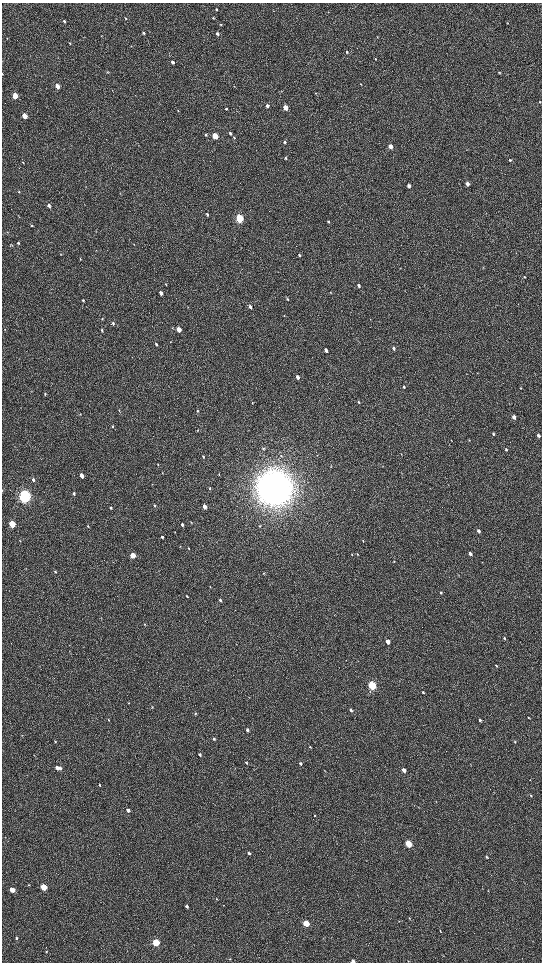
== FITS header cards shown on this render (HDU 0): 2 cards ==
NAXIS1  =                 1080 / length of data axis 1
NAXIS2  =                 1920 / length of data axis 2

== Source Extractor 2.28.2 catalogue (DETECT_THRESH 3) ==
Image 1080 x 1920 px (HDU 0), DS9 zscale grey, zoomed out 1/2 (1 PNG px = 2 x 2 image px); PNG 544 x 964 px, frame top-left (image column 1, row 1919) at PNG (2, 3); no overlay
Background 532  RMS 39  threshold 117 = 3 sigma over >= 5 px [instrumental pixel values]
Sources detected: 181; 5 cannot appear on this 1/2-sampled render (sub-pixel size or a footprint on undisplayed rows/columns) and are not listed; the other 176 listed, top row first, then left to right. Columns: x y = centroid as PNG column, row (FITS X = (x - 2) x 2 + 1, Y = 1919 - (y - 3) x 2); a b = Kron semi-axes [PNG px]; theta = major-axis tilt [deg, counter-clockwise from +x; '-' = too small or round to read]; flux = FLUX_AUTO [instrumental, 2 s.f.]
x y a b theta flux
216 9 3 3 - 8.2e+03
125 18 4 3 - 7.3e+03
213 18 3 3 - 7.1e+03
64 21 4 3 - 8.3e+03
507 23 3 3 - 5.2e+03
221 24 3 2 - 5.9e+03
143 33 4 3 - 1.1e+04
217 34 4 3 - 2.1e+04
101 36 2 2 - 2.2e+03
377 37 3 2 - 3.5e+03
7 38 3 2 - 3.6e+03
70 43 3 3 - 7.7e+03
131 46 3 3 - 4.2e+03
347 52 4 3 - 1.0e+04
375 59 3 3 - 5.9e+03
173 62 3 3 - 3.2e+04
107 72 3 3 - 5.3e+03
499 72 3 3 - 6.4e+03
2 74 3 2 - 3.1e+03
361 84 3 2 - 6.7e+03
57 86 3 3 - 1.1e+05
234 86 3 2 - 3.4e+03
316 93 3 2 - 2.8e+03
15 96 4 3 - 1.5e+05
539 102 3 2 - 4.4e+03
267 106 3 3 - 2.6e+04
285 107 3 3 - 1.2e+05
226 109 3 3 - 9.2e+03
178 111 3 2 - 3.5e+03
24 116 4 3 - 1.6e+05
230 133 4 3 - 1.4e+04
206 135 4 3 - 1.1e+04
215 136 4 3 - 2.4e+05
234 137 4 3 - 7.1e+03
284 142 4 3 - 1.2e+04
390 146 3 3 - 9.5e+04
285 158 4 3 - 9.6e+03
510 160 4 3 - 1.1e+04
23 162 3 2 - 4.0e+03
467 184 3 3 - 5.4e+04
409 186 3 3 - 3.1e+04
19 192 3 3 - 6.0e+03
49 205 4 3 - 1.8e+04
207 214 4 3 - 9.0e+03
18 216 3 2 - 3.2e+03
239 218 4 3 - 8.0e+05
328 222 3 3 - 8.6e+03
32 225 3 3 - 5.6e+03
18 243 4 3 - 9.9e+03
299 255 4 3 - 1.0e+04
80 259 4 2 - 5.2e+03
524 277 3 2 - 5.6e+03
166 284 4 2 - 4.1e+03
359 285 4 3 - 2.5e+04
331 292 4 2 - 4.5e+03
161 293 4 3 - 3.7e+04
287 299 4 3 - 6.7e+03
83 300 3 2 - 8.7e+03
250 307 4 3 - 2.6e+04
284 316 3 2 - 3.9e+03
102 319 3 2 - 4.5e+03
113 323 4 3 - 1.2e+04
173 328 3 3 - 4.9e+03
179 329 4 3 - 1.0e+05
102 330 4 3 - 1.1e+04
156 344 3 2 - 1.1e+04
394 348 4 3 - 1.9e+04
326 350 3 2 - 3.0e+04
298 377 3 2 - 4.5e+04
404 386 4 3 - 1.2e+04
521 388 2 2 - 3.7e+03
45 394 3 2 - 5.7e+03
358 402 4 2 - 5.6e+03
252 403 3 2 - 4.4e+03
119 410 5 3 - 7.5e+03
197 411 4 3 - 9.5e+03
80 414 3 3 - 4.1e+03
514 417 4 3 - 3.7e+04
113 426 4 3 - 6.8e+03
493 434 3 3 - 1.1e+04
538 435 3 3 - 2.3e+04
469 440 4 3 - 5.6e+03
263 449 4 3 - 9.6e+03
506 450 4 3 - 8.7e+03
401 454 3 2 - 3.9e+03
203 457 3 2 - 8.0e+03
158 464 3 2 - 3.7e+03
331 467 3 2 - 3.8e+03
162 473 2 2 - 3.7e+03
81 476 4 3 - 7.3e+04
33 480 4 3 - 1.5e+04
210 488 3 2 - 4.5e+03
274 488 14 13 - 1.9e+07
2 490 3 2 - 2.8e+03
74 493 4 3 - 1.3e+04
25 496 5 4 - 2.6e+06
155 505 4 3 - 1.0e+04
204 506 4 3 - 6.0e+04
111 508 4 3 - 1.2e+04
191 522 3 2 - 3.8e+03
12 524 4 3 - 4.0e+05
182 524 4 3 - 1.6e+04
88 526 3 2 - 5.4e+03
260 526 4 3 - 7.6e+03
478 531 3 3 - 2.1e+04
175 532 3 2 - 3.2e+03
162 537 3 2 - 1.2e+04
20 541 4 3 - 5.4e+03
363 541 3 2 - 4.1e+03
180 546 3 2 - 3.5e+03
188 548 3 2 - 4.6e+03
470 553 3 3 - 2.8e+04
352 554 3 2 - 3.6e+03
357 554 3 2 - 4.1e+03
132 555 4 3 - 1.8e+05
394 561 3 2 - 4.4e+03
55 572 4 3 - 7.4e+03
264 573 3 3 - 5.3e+03
441 593 4 3 - 9.6e+03
187 596 3 2 - 7.4e+03
220 600 3 3 - 1.3e+04
144 624 4 3 - 4.5e+03
504 638 4 3 - 9.0e+03
388 641 3 3 - 6.6e+04
496 666 4 3 - 7.8e+03
399 681 3 2 - 2.9e+03
372 685 4 3 - 9.1e+05
370 692 5 3 - 9.1e+03
423 692 3 3 - 1.0e+04
128 703 3 3 - 4.8e+03
152 707 3 2 - 4.6e+03
351 710 4 3 - 1.4e+04
195 714 4 3 - 6.1e+03
528 717 4 2 - 6.1e+03
108 720 4 2 - 5.4e+03
480 720 4 3 - 2.1e+04
247 730 4 3 - 2.2e+04
22 735 3 2 - 3.6e+03
214 739 4 3 - 1.0e+04
55 741 3 2 - 5.3e+03
515 742 4 3 - 6.3e+03
310 747 3 3 - 7.0e+03
34 755 3 2 - 3.4e+03
200 755 3 3 - 1.8e+04
246 762 4 3 - 6.8e+03
300 763 3 3 - 1.6e+04
57 768 4 3 - 4.4e+04
60 768 3 3 - 1.4e+04
324 770 3 2 - 3.7e+03
404 770 3 3 - 6.3e+04
100 785 3 3 - 9.0e+03
531 795 3 2 - 7.3e+03
436 801 3 2 - 4.0e+03
128 810 4 3 - 3.0e+04
315 815 3 2 - 4.8e+03
408 844 4 3 - 4.3e+05
249 853 4 3 - 1.7e+04
487 857 3 2 - 1.2e+04
29 885 3 2 - 4.5e+03
43 887 3 3 - 4.1e+05
12 890 4 3 - 1.2e+05
488 891 3 2 - 2.7e+03
216 899 3 2 - 2.9e+03
187 906 3 3 - 1.8e+04
223 906 3 2 - 3.0e+03
409 918 3 2 - 5.0e+03
399 921 3 2 - 3.2e+03
306 923 4 3 - 3.5e+05
440 931 4 2 - 5.5e+03
16 938 3 3 - 8.2e+03
323 939 3 2 - 2.8e+03
156 942 4 3 - 5.6e+05
46 952 3 3 - 5.2e+03
230 959 3 2 - 4.1e+03
353 961 5 3 - 2.0e+04
408 961 2 2 - 3.5e+03
At the frame edge (FLAGS 8, measured only in part): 3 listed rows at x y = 2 74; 2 490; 353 961
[5 sub-pixel or undisplayed-footprint detections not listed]